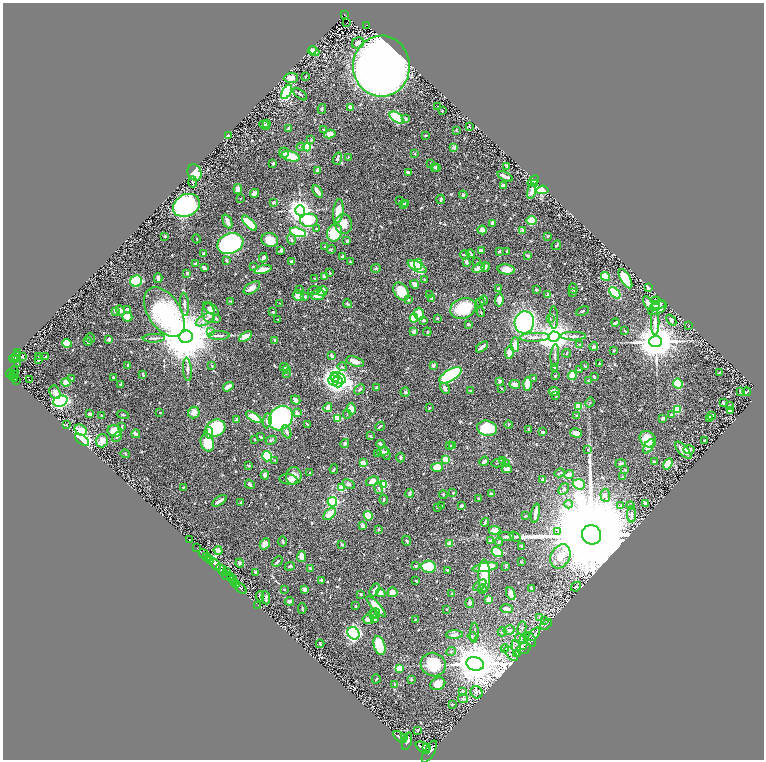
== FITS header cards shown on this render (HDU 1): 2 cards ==
NAXIS1  =                 1523
NAXIS2  =                 1515

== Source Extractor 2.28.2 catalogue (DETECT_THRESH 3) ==
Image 1523 x 1515 px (HDU 1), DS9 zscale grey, zoomed out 1/2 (1 PNG px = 2 x 2 image px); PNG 766 x 762 px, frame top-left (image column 2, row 1514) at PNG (3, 3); each listed source drawn as its Kron ellipse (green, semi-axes under 4 px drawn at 4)
Background 0.44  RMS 0.015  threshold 0.0442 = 3 sigma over >= 5 px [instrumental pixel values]
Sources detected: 694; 35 cannot appear on this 1/2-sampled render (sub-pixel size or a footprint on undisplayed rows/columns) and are neither listed nor drawn; of the other 659, the 500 brightest by FLUX_AUTO listed and drawn (159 fainter detections omitted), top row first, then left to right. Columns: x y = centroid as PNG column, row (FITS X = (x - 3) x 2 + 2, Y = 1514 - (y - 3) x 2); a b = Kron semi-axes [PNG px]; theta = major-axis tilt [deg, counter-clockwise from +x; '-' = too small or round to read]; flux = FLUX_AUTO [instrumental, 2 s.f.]
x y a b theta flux
344 14 2 2 - 73
347 22 2 1 - 2.7
367 25 3 2 - 90
358 43 6 5 - 17
312 50 5 4 - 7.9
314 51 6 4 -41 12
381 66 30 28 -90 3900
305 77 2 2 - 2.5
291 78 7 5 2 22
287 92 8 4 59 250
300 94 8 2 -41 4.7
438 106 2 2 - 2.5
351 107 3 3 - 12
322 109 5 3 - 3.5
442 111 2 2 - 2.1
397 118 8 4 -36 240
406 119 3 3 - 4.5
266 124 4 3 - 2
265 125 5 3 - 6.2
469 126 4 2 - 2.4
289 128 3 3 - 5.9
323 130 3 3 - 2.3
456 130 3 2 - 2.4
330 134 5 4 - 20
228 135 3 2 - 5.5
426 135 3 2 - 3.4
311 140 4 3 - 3.2
301 147 4 3 - 3.8
307 147 4 4 - 140
454 147 2 2 - 34
284 153 5 5 - 6
415 154 3 3 - 2.8
291 156 9 5 -14 54
348 157 3 2 - 2.3
337 159 6 3 71 7.8
273 163 3 3 - 2.8
431 163 2 2 - 4.5
507 166 3 2 - 5.9
434 167 3 2 - 4
436 168 4 3 - 8.6
318 170 4 2 - 19
194 172 8 6 -70 56
408 173 4 3 - 11
505 176 8 2 -23 15
533 181 6 4 41 10
193 182 6 4 88 4.2
535 184 4 2 - 2.5
503 185 3 2 - 9.3
238 189 5 3 - 25
542 190 6 4 6 110
318 191 7 3 -56 21
531 191 8 4 77 21
254 193 4 3 - 9.7
463 195 4 3 - 3.3
240 199 2 2 - 2
441 199 5 3 - 7.5
400 201 2 2 - 9.2
273 202 3 3 - 4.5
405 203 3 3 - 4.1
186 205 14 10 26 620
403 205 3 3 - 6.4
300 210 5 5 - 2500
338 211 12 5 83 46
309 220 9 6 4 99
227 221 7 3 -67 19
532 221 5 4 - 86
249 223 9 4 -46 68
493 223 4 3 - 6.4
343 224 10 8 -80 37
316 229 3 3 - 2.9
482 230 4 4 - 20
523 230 2 2 - 38
298 232 8 4 -16 210
334 233 9 7 68 140
165 236 3 2 - 3.3
548 236 4 2 - 3.5
197 239 4 2 - 2
270 240 8 7 - 48
291 240 5 3 - 4
347 241 4 3 - 4.8
230 243 13 10 19 530
556 245 5 2 - 4.3
325 246 3 2 - 2.3
331 249 4 3 - 2.6
281 250 3 3 - 5.3
481 251 3 3 - 18
499 251 3 2 - 3.4
507 252 3 2 - 3.9
203 254 3 3 - 7.9
465 254 5 3 - 5.2
470 254 4 3 - 4.2
528 255 3 3 - 7.2
342 256 3 3 - 4
263 258 5 3 - 9.5
226 260 3 2 - 6.3
292 262 4 3 - 7.8
350 262 3 2 - 2.1
466 262 4 3 - 6
477 262 4 3 - 2
196 263 3 2 - 6.6
418 264 5 3 - 100
253 266 3 2 - 2.8
417 266 10 5 -29 170
486 267 4 3 - 7
204 268 4 2 - 7.9
376 268 5 3 - 3.6
479 268 7 3 27 33
263 269 9 4 15 26
506 269 8 5 -6 26
187 273 3 2 - 4.3
330 273 3 2 - 2.4
324 276 3 3 - 13
605 276 5 3 - 61
158 278 5 3 - 9
315 278 2 2 - 2
425 279 3 3 - 2.4
625 279 11 5 -61 91
136 281 6 5 - 120
415 284 4 3 - 17
252 288 9 5 33 23
499 288 3 2 - 5.5
649 288 4 3 - 6.3
300 289 4 3 - 2.1
573 289 5 2 - 5.2
314 290 6 3 10 3.9
536 290 2 2 - 7
322 291 5 4 - 22
401 292 10 6 -54 63
572 292 3 2 - 3.3
615 293 7 4 -48 140
548 294 2 2 - 14
318 295 7 5 9 30
430 295 2 2 - 2.5
298 296 6 5 - 23
305 297 4 3 - 5.6
432 299 3 3 - 4.8
408 300 2 2 - 4.5
484 300 5 3 - 4.3
499 300 6 3 82 23
230 301 3 2 - 2.1
656 301 5 3 - 10
480 302 5 3 - 4.3
280 303 4 2 - 2.1
648 303 7 4 -60 22
184 304 11 3 -86 7.8
347 304 4 3 - 3.3
659 304 7 4 12 10
655 306 4 4 - 6.6
463 308 13 10 20 110
657 308 10 6 28 25
128 309 4 3 - 9.5
211 309 9 5 -39 13
120 310 5 4 - 12
116 311 3 3 - 15
582 311 7 2 25 2.8
164 312 27 16 -57 660
273 312 2 2 - 2.9
481 312 5 2 - 2.2
209 313 10 6 -82 19
419 314 6 5 - 31
127 317 5 4 - 36
414 318 4 4 - 45
437 318 3 2 - 4
554 318 11 3 -89 7.7
216 319 4 3 - 4
278 319 2 2 - 3
550 319 4 3 - 3.4
205 320 10 5 30 18
424 320 3 3 - 6.3
671 320 6 4 -48 6.1
524 322 11 9 76 620
615 322 4 2 - 4.9
655 322 13 4 -90 15
468 324 4 3 - 5.1
689 325 2 2 - 3.9
211 331 3 3 - 2.3
414 331 3 3 - 12
625 331 3 2 - 2.7
427 332 4 3 - 2.8
219 336 11 3 -1 9.1
573 336 13 3 -1 9.1
186 337 7 6 - 22000
245 337 7 4 36 41
535 337 15 4 2 15
554 337 5 5 - 5700
91 338 5 2 - 2.1
154 338 11 3 2 7.8
109 339 4 3 - 5.1
275 340 4 3 - 3.9
656 341 6 5 - 9800
88 342 4 3 - 6
67 343 5 4 - 49
515 345 7 4 -90 39
580 345 4 3 - 4.8
482 347 7 2 39 13
594 347 4 3 - 7.3
614 350 3 2 - 2.1
17 353 3 2 - 38
509 353 6 4 81 26
567 353 4 2 - 2.9
555 355 11 3 86 7.4
16 356 4 4 - 300
331 356 3 3 - 6.4
22 357 3 2 - 3.7
38 357 4 2 - 2.1
46 357 2 2 - 4.1
14 358 4 2 - 46
16 359 2 1 - 64
38 360 4 3 - 7.1
355 362 9 4 -17 18
18 364 2 2 - 97
599 364 2 2 - 6.1
128 365 4 3 - 5.5
433 365 3 2 - 9
212 366 3 2 - 2.2
585 366 4 2 - 2.7
284 367 4 2 - 4.5
342 367 4 3 - 4.9
554 367 4 3 - 3.8
187 369 12 4 -85 9.8
287 370 4 3 - 3.1
579 370 3 2 - 4.1
14 372 5 3 - 280
719 372 3 2 - 2.1
10 373 4 2 - 330
286 373 3 2 - 2.4
143 374 3 2 - 2.7
14 375 2 1 - 30
450 375 12 5 31 350
555 375 2 2 - 3.2
572 376 4 3 - 50
13 377 2 2 - 88
113 377 2 2 - 2.9
335 377 5 4 - 610
594 377 3 2 - 5.5
338 378 8 5 -28 770
533 378 2 2 - 6.5
15 379 2 1 - 51
71 379 3 3 - 2.1
16 380 2 1 - 42
30 380 2 1 - 47
334 380 5 5 - 710
500 381 3 3 - 8.7
588 381 2 2 - 3.2
66 382 5 4 - 21
338 382 5 5 - 620
515 384 5 4 - 15
527 384 6 3 88 47
678 384 5 4 - 90
120 385 3 2 - 4.3
228 387 5 3 - 23
376 388 3 3 - 5.2
445 388 6 4 -58 8.8
501 388 3 2 - 2.1
360 389 6 4 43 5.5
470 390 4 2 - 2
554 391 5 3 - 17
740 391 3 2 - 4.4
55 392 7 5 -63 18
405 392 4 4 - 6.1
747 392 4 2 - 4.3
556 395 3 2 - 2.2
296 400 5 3 - 14
60 401 7 5 20 490
590 403 5 3 - 3.2
724 403 4 3 - 6
579 406 4 4 - 36
729 406 3 2 - 5.5
328 408 4 3 - 23
429 408 4 3 - 2.3
351 409 6 4 -78 28
677 410 4 4 - 69
730 411 3 2 - 15
160 412 3 2 - 2.3
194 412 6 5 - 20
297 413 4 3 - 16
89 414 3 3 - 9.7
347 414 4 2 - 2.2
671 414 3 2 - 7.3
102 415 2 2 - 2.9
123 415 6 2 -12 3.4
711 415 4 3 - 9.1
577 416 3 3 - 3.9
254 417 9 4 -32 49
281 418 13 11 49 610
337 418 4 3 - 85
663 418 3 3 - 9.6
709 418 4 3 - 17
237 420 3 3 - 9.7
267 421 7 4 83 12
307 424 3 2 - 2.7
67 425 3 3 - 3.4
508 425 4 2 - 2.2
380 426 5 2 - 4
122 427 4 3 - 2.2
216 428 10 8 25 230
487 428 10 7 -12 100
528 429 3 2 - 2.9
81 430 6 5 - 44
115 431 7 5 -12 66
287 432 7 4 -66 9.3
542 432 3 3 - 5.5
209 433 6 4 -79 15
576 433 6 4 -15 14
136 434 4 3 - 13
370 436 3 2 - 3.9
117 437 5 3 - 4.1
261 437 3 2 - 3
255 439 3 2 - 2.8
648 439 9 7 -46 41
82 440 8 4 -37 490
271 440 6 3 28 4.1
705 440 2 2 - 3.3
102 441 7 5 70 32
207 443 9 6 -76 76
345 444 4 3 - 4.4
381 444 4 3 - 6.6
452 445 3 3 - 2.1
450 446 3 3 - 3.3
649 446 8 4 58 46
588 450 4 2 - 2.2
683 450 11 4 -46 20
689 450 5 3 - 17
383 451 6 4 6 5.7
385 453 7 4 -67 7.4
125 454 5 2 - 2.3
377 454 3 2 - 2.1
267 456 5 5 - 120
401 458 5 3 - 3.9
446 459 3 3 - 94
275 460 3 3 - 2.4
484 461 5 3 - 15
503 461 3 3 - 3.1
655 462 4 3 - 9.4
363 463 3 3 - 35
498 463 6 2 11 2.3
620 463 5 3 - 4.5
506 464 4 3 - 5.7
668 464 6 4 57 38
249 466 3 2 - 3.7
437 467 6 4 0 45
334 469 5 3 - 2.4
507 469 5 3 - 16
625 470 4 2 - 2.3
310 473 3 2 - 2.5
560 473 5 3 - 3
265 475 4 4 - 16
569 475 5 3 - 17
294 476 8 7 - 32
623 477 3 3 - 2.2
288 479 9 5 -9 10
542 479 4 4 - 3.1
372 481 6 4 21 20
250 484 5 3 - 5.6
349 484 6 4 -31 9
579 484 6 5 - 78
383 485 4 3 - 84
183 487 3 2 - 3.4
342 488 4 3 - 54
379 488 6 3 -81 5.4
564 489 6 4 52 6.6
409 493 4 3 - 6
453 493 2 2 - 4
443 494 4 3 - 2.5
492 494 3 3 - 7.4
605 495 7 5 -84 8.2
478 498 2 2 - 3.7
384 499 5 3 - 3.8
220 501 8 3 33 14
332 502 5 4 - 240
241 503 4 3 - 3.9
569 504 4 2 - 2.7
645 504 3 3 - 14
621 505 4 2 - 2.1
441 506 3 3 - 2.5
461 506 3 3 - 4.3
631 506 4 4 - 3.7
437 507 4 3 - 3.4
536 513 10 2 81 23
330 514 7 4 40 39
632 515 8 4 -90 9.9
368 516 5 4 - 71
526 516 4 3 - 2.9
485 522 4 2 - 4.9
363 526 4 3 - 12
378 529 3 3 - 3.4
495 530 6 3 -1 46
558 532 3 3 - 3.1
592 535 10 9 - 150000
506 537 8 4 -1 8.1
515 537 6 3 -34 4.5
189 540 3 1 - 7.1
283 541 5 2 - 3.1
407 541 5 3 - 5.3
490 541 3 2 - 6.2
499 541 4 3 - 3.7
265 544 6 4 59 21
342 544 4 3 - 4.3
450 544 2 2 - 41
522 546 3 2 - 7.5
197 548 2 1 - 31
218 551 5 4 - 17
497 552 6 4 -33 140
203 554 5 3 - 220
560 556 13 9 61 40
206 557 2 1 - 190
301 557 5 4 - 21
208 558 3 2 - 730
211 561 2 2 - 500
277 562 6 3 46 5.7
521 562 2 2 - 3.4
240 563 4 4 - 4.6
215 564 7 3 -52 1700
290 566 5 3 - 3.6
416 566 3 3 - 4.9
506 566 4 3 - 3.4
429 567 7 6 - 110
485 567 13 4 9 110
310 568 3 2 - 2.6
221 569 6 3 -48 490
447 570 3 3 - 2.2
226 572 4 1 - 84
255 572 3 3 - 3.7
226 575 4 2 - 410
484 576 16 6 -89 64
230 577 3 3 - 180
233 579 4 2 - 170
321 580 4 3 - 4.5
416 581 3 2 - 2.4
234 582 3 2 - 280
237 585 3 2 - 330
480 585 7 3 38 15
576 587 5 3 - 5
241 588 7 3 -43 650
532 588 3 2 - 3
284 589 2 2 - 2
305 589 3 3 - 14
482 589 5 3 - 3.6
375 590 7 3 62 9.9
392 592 5 4 - 23
381 593 5 4 - 13
361 594 3 3 - 2.6
452 594 3 3 - 5.9
511 594 7 3 -69 28
260 596 5 4 - 3.2
266 598 6 3 -84 8.4
489 599 4 3 - 35
289 601 4 3 - 7
470 603 5 3 - 9.5
258 605 2 1 - 13
356 606 2 2 - 8.7
376 607 13 4 -48 52
302 608 5 2 - 2.7
447 609 2 2 - 2.1
507 609 6 3 -7 14
375 613 5 3 - 4
374 614 5 3 - 3.4
540 617 4 3 - 3.6
375 619 3 3 - 4.8
416 619 3 2 - 2.1
368 620 5 4 - 23
545 620 3 2 - 2.3
546 625 6 4 42 7.8
522 628 6 4 77 7.1
509 630 6 4 13 5.5
502 632 4 3 - 2.9
353 633 6 5 - 610
474 633 10 3 87 6.1
534 634 8 4 52 9.1
454 635 8 4 2 13
472 636 4 4 - 5.2
520 638 5 3 - 5.2
531 640 7 5 -61 7.6
524 642 8 3 88 8.9
320 644 4 2 - 4.9
379 646 10 5 -72 110
505 648 4 4 - 4.2
516 648 8 4 -73 11
524 649 7 5 21 9.1
451 651 5 4 - 4.3
511 654 9 4 -48 8.8
517 654 4 2 - 2.7
433 664 13 11 -24 100
475 664 9 7 -15 12000
399 669 4 3 - 32
376 679 5 2 - 2.7
411 679 4 3 - 3.2
395 684 3 2 - 2.3
438 684 8 6 28 38
463 691 3 3 - 4.3
477 692 6 5 - 8.2
463 699 5 4 - 8.4
452 704 3 2 - 2
418 730 3 2 - 2.7
400 737 8 4 -41 2300
404 737 3 3 - 790
407 741 9 4 74 2400
423 747 8 4 -34 2000
427 747 3 2 - 700
429 752 12 5 59 2300
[159 fainter detections neither listed nor drawn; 35 sub-pixel or undisplayed-footprint detections neither listed nor drawn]